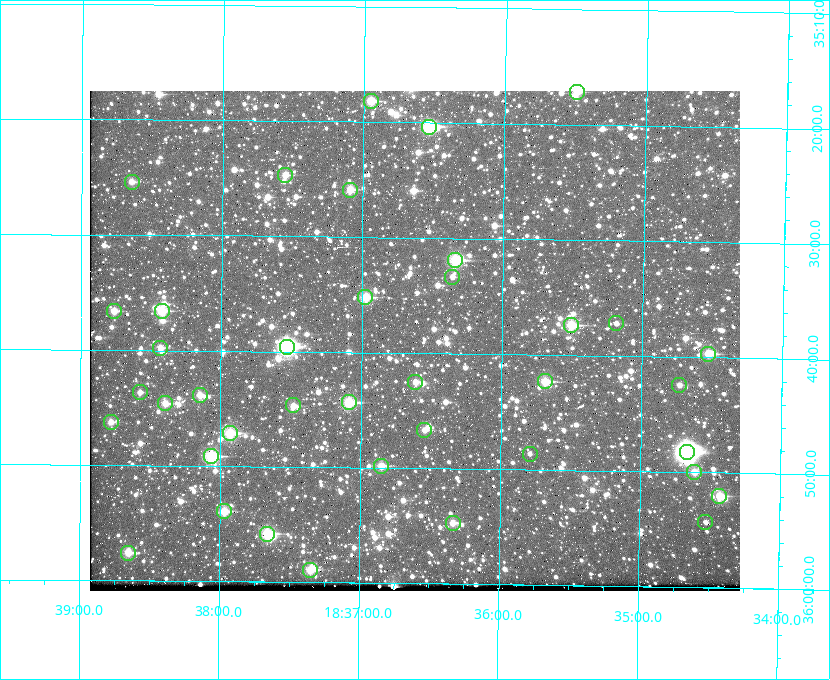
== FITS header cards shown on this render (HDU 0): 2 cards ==
NAXIS1  =                  650 / Width of table row in bytes
NAXIS2  =                  500 / Number of rows in table

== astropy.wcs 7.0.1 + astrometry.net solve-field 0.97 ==
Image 650 x 500 px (HDU 0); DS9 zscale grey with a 90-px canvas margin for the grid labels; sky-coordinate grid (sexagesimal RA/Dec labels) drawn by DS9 from the SOLVED WCS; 39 Tycho-2 reference stars matched to detected sources circled (green)
Header WCS: none
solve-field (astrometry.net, Tycho-2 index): SOLVED blind (the file carries no WCS)
Solved WCS: RA---TAN-SIP/DEC--TAN-SIP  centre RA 18:36:37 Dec +35:39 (279.16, +35.65 deg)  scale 5.21 arcsec/px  FOV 56.4' x 43.4'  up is +179 deg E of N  parity flipped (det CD > 0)
(file carries no celestial WCS; the grid is the blind solution)
Tycho-2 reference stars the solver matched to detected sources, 39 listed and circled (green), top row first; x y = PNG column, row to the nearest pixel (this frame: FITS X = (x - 90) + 1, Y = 500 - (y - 91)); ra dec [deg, ICRS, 3 dp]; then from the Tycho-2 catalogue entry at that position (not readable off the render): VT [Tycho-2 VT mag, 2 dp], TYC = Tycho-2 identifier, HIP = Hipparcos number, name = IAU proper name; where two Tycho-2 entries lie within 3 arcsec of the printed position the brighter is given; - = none
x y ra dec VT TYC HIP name
577 92 278.873 +35.286 11.83 2632-1249-1 - -
371 101 279.238 +35.303 11.12 2645-808-1 - -
429 127 279.134 +35.339 9.91 2645-980-1 - -
285 175 279.388 +35.411 11.24 2645-612-1 - -
132 182 279.661 +35.423 11.63 2645-537-1 - -
350 190 279.273 +35.431 11.09 2645-464-1 - -
455 260 279.085 +35.532 9.84 2645-710-1 - -
452 277 279.089 +35.556 12.25 2645-664-1 - -
365 297 279.243 +35.587 11.11 2645-606-1 - -
114 311 279.691 +35.610 11.17 2645-563-1 - -
162 311 279.606 +35.610 10.50 2645-565-1 - -
616 323 278.797 +35.620 11.98 2632-1285-1 - -
571 325 278.877 +35.623 10.37 2632-1282-1 - -
287 347 279.382 +35.660 8.88 2649-136-1 91311 -
160 348 279.608 +35.663 11.57 2649-139-1 - -
708 354 278.632 +35.662 10.68 2636-195-1 - -
545 381 278.922 +35.705 10.37 2636-96-1 - -
415 382 279.153 +35.708 11.59 2649-53-1 - -
679 385 278.683 +35.707 11.93 2636-92-1 - -
140 392 279.644 +35.727 11.73 2649-34-1 - -
200 395 279.537 +35.731 11.00 2649-31-1 - -
349 402 279.271 +35.739 10.27 2649-22-1 - -
165 403 279.598 +35.743 11.39 2649-19-1 - -
293 405 279.370 +35.745 11.39 2649-20-1 - -
111 422 279.695 +35.771 11.56 2649-1228-1 - -
424 430 279.136 +35.778 11.49 2649-1247-1 - -
230 433 279.483 +35.786 9.96 2649-1276-1 - -
687 452 278.667 +35.805 7.78 2636-68-1 91080 -
530 454 278.947 +35.810 12.41 2636-73-1 - -
211 456 279.516 +35.819 10.07 2649-1464-1 - -
381 466 279.212 +35.831 10.99 2649-1529-1 - -
694 472 278.654 +35.833 11.29 2636-133-1 - -
719 496 278.608 +35.867 11.60 2636-246-1 - -
224 511 279.492 +35.899 10.86 2649-1492-1 - -
705 522 278.632 +35.905 12.27 2636-371-1 - -
453 523 279.083 +35.912 11.42 2649-1448-1 - -
267 534 279.414 +35.931 10.32 2649-1381-1 - -
128 553 279.662 +35.960 11.12 2649-1270-1 - -
310 570 279.337 +35.982 10.50 2649-1232-1 - -